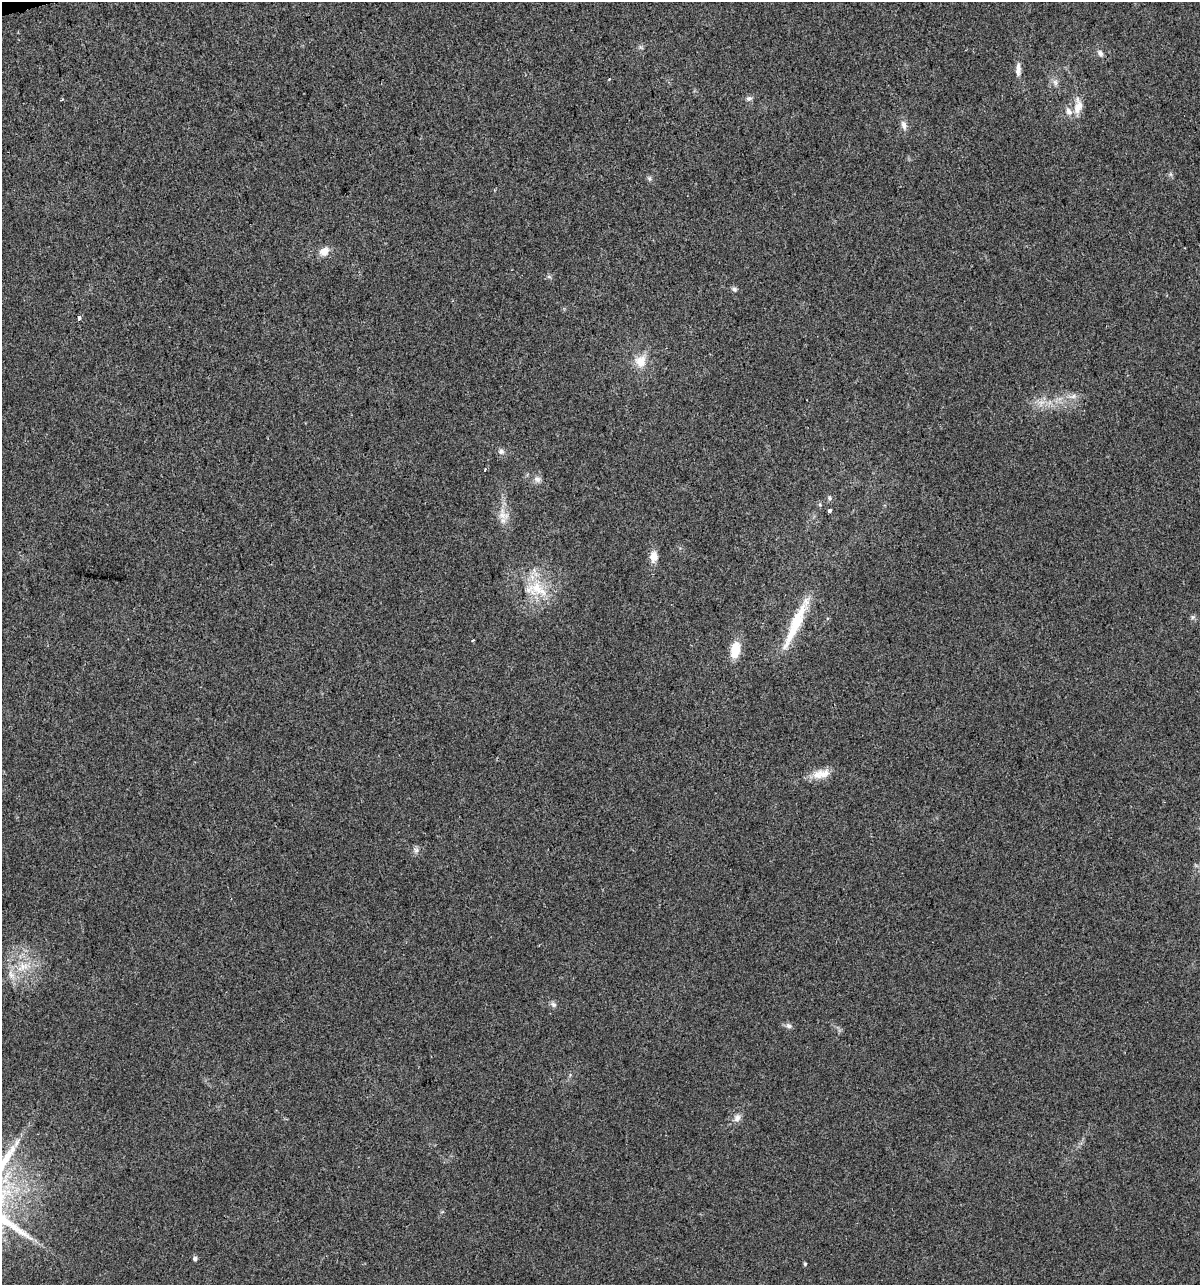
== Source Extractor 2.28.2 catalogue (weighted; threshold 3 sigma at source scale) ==
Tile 11 of 4 x 4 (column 3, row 3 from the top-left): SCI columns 2491-3688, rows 1284-2566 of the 4930 x 5133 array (HDU 1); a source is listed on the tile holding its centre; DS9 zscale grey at full resolution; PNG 1202 x 1287 px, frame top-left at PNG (2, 2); no overlay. Shown black and unused: <1% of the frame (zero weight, under 2 of 3 exposures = <1% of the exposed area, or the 3 px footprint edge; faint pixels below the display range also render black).
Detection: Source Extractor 2.28.2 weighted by HDU 2 'WHT'; one run over the whole footprint, this tile lists its part. Background 0.0328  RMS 0.0063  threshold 0.0282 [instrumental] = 3 sigma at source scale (4.5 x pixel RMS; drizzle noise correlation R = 1.50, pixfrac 1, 0.0396/0.0396 arcsec/px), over >= 5 px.
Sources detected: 39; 1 inside a brighter listed object's ellipse — not listed separately; the other 38 listed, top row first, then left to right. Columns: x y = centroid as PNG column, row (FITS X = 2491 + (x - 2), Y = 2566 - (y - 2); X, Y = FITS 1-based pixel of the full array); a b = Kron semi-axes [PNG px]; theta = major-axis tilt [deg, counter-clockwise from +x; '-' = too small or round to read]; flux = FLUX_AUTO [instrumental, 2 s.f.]
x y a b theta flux
1100 53 9 7 -62 2.3
1018 69 16 6 -89 4.5
609 79 3 3 - 0.46
1055 82 9 6 -74 2.4
749 99 8 6 14 1.8
61 100 4 3 - 0.56
1077 109 32 7 85 7.2
1069 111 14 8 -59 3.9
904 125 11 7 -73 3.4
649 178 6 5 - 1.2
324 251 11 9 29 5.8
549 277 6 4 -19 0.96
734 289 7 6 - 1.5
79 318 4 3 - 4.3
641 361 17 13 74 9.3
1073 396 8 6 22 2.5
1042 402 8 4 18 2.3
501 451 8 8 - 2.1
485 470 4 3 - 1.1
537 479 10 8 -18 2.7
829 498 6 4 -88 1
829 510 3 3 - 5.3
502 514 16 10 89 6.7
654 556 13 9 89 6.1
538 589 31 21 -35 24
1193 617 6 6 - 1.2
796 623 68 10 65 27
735 650 16 9 80 14
823 774 19 13 6 8.5
417 850 7 6 - 1.8
24 966 16 10 11 8.4
11 975 12 7 -56 4.3
553 1004 8 7 - 1.8
789 1026 8 6 -19 2
737 1118 10 8 61 3.2
17 1142 11 5 69 2.5
195 1258 6 5 - 1.4
805 1264 4 4 - 0.81